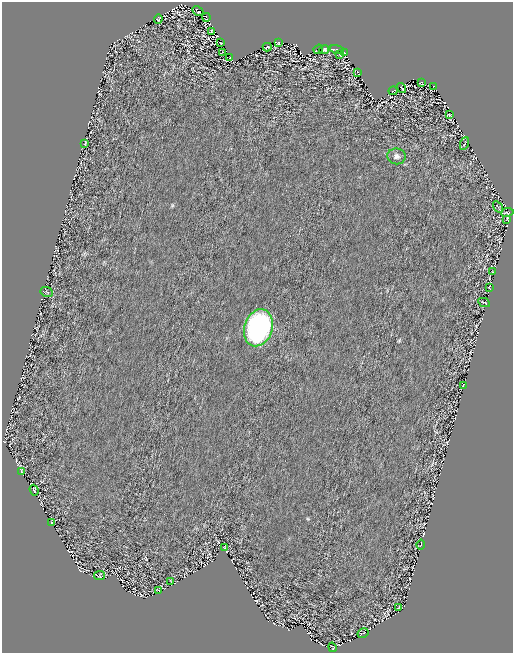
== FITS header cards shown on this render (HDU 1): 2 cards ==
NAXIS1  =                  511 / size of the n'th axis
NAXIS2  =                  651 / size of the n'th axis

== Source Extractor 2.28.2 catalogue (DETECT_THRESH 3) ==
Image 511 x 651 px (HDU 1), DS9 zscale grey, 1 PNG px = 1 image px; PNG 515 x 655 px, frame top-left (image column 1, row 651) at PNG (2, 2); each listed source drawn as its Kron ellipse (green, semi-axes under 4 px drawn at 4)
Background 4.40e-09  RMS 3.2e-04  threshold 9.52e-04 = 3 sigma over >= 5 px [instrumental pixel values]
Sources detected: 43; all 43 listed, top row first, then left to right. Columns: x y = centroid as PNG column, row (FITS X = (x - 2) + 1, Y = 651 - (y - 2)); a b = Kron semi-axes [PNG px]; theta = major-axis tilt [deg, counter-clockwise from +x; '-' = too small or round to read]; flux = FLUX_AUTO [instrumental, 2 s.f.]
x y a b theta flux
198 11 6 2 -30 0.022
206 17 4 2 - 0.018
158 19 5 2 - 0.025
212 31 4 2 - 0.032
221 43 3 2 - 0.018
278 43 3 3 - 0.026
267 47 4 2 - 0.018
318 49 5 2 - 0.033
337 49 7 3 -13 0.03
324 50 5 3 - 0.029
222 52 3 2 - 0.012
345 53 3 2 - 0.013
340 55 3 2 - 0.013
230 57 2 2 - 0.015
358 72 4 2 - 0.021
422 82 3 3 - 0.02
433 86 2 2 - 0.0084
402 88 5 2 - 0.027
393 91 4 3 - 0.021
449 115 3 2 - 0.023
464 143 6 2 68 0.018
85 144 3 2 - 0.014
396 156 9 8 - 0.079
498 207 6 2 -57 0.023
507 212 6 2 9 0.027
507 219 3 2 - 0.014
492 272 3 2 - 0.012
489 288 3 2 - 0.015
47 292 6 5 - 0.029
484 302 6 2 -27 0.023
258 328 19 14 73 4.3
463 385 4 3 - 0.015
21 471 2 2 - 0.014
34 490 5 2 - 0.019
52 522 3 2 - 0.014
421 544 5 2 - 0.015
224 547 3 2 - 0.015
99 575 5 4 - 0.025
171 581 4 2 - 0.013
159 590 3 2 - 0.013
399 607 3 2 - 0.015
363 633 6 3 30 0.0092
332 647 5 2 - 0.015